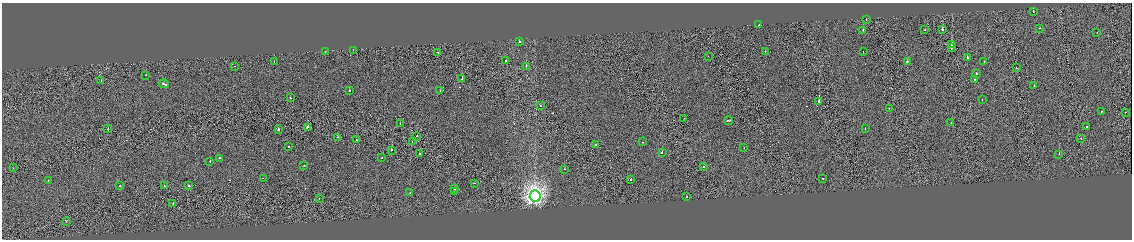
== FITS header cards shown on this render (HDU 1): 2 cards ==
NAXIS1  =                 2260
NAXIS2  =                  475

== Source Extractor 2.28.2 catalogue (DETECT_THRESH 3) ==
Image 2260 x 475 px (HDU 1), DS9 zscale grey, zoomed out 1/2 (1 PNG px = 2 x 2 image px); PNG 1134 x 242 px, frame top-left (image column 1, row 474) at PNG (2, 3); each listed source drawn as its Kron ellipse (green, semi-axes under 4 px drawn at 4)
Background -16.2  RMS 3.9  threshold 11.6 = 3 sigma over >= 5 px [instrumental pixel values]
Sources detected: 93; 7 cannot appear on this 1/2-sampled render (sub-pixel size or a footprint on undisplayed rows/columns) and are neither listed nor drawn; the other 86 listed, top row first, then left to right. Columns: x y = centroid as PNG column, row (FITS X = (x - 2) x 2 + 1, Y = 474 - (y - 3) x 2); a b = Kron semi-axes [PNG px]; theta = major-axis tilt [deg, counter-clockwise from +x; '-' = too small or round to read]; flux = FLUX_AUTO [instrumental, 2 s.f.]
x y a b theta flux
1033 12 2 2 - 2900
866 20 2 2 - 2000
759 25 2 1 - 31000
1040 28 2 2 - 2600
942 29 2 2 - 8600
863 30 2 1 - 9300
925 30 2 2 - 2200
1097 32 2 2 - 1400
519 42 2 2 - 4500
952 44 2 2 - 6700
951 48 3 2 - 11000
353 50 2 1 - 830
765 51 2 2 - 1600
325 52 2 1 - 940
438 52 2 1 - 5600
863 52 2 1 - 1300
708 56 2 2 - 1200
967 58 2 2 - 3300
506 61 2 2 - 2700
907 61 2 2 - 5100
984 61 2 1 - 600
274 62 2 1 - 1100
234 66 2 1 - 5800
526 66 2 1 - 4400
1016 68 2 1 - 3300
976 74 2 2 - 1800
146 75 2 2 - 1500
462 79 2 1 - 3200
974 79 2 2 - 6400
101 81 2 1 - 1000
164 84 5 2 - 13000
1034 86 2 1 - 1400
350 91 2 2 - 7700
440 91 2 2 - 2200
290 98 2 2 - 3000
982 100 2 2 - 1500
819 101 2 1 - 13000
540 106 2 1 - 1500
889 108 2 2 - 1200
1101 111 2 2 - 4000
1125 112 2 1 - 1500
684 118 2 1 - 490
729 120 4 2 - 16000
951 123 2 2 - 1400
400 124 2 1 - 1400
1087 127 2 2 - 15000
307 128 4 2 - 15000
865 128 2 2 - 4300
108 129 2 1 - 2200
279 129 2 2 - 9700
417 136 2 2 - 2200
337 137 2 1 - 4600
1081 138 2 2 - 6200
356 140 2 2 - 2900
412 142 2 1 - 3100
643 142 2 1 - 2200
595 145 2 2 - 2800
289 146 2 1 - 3000
744 148 2 1 - 4300
391 150 2 2 - 14000
662 152 2 2 - 18000
420 154 2 1 - 2400
1059 154 2 1 - 8000
220 158 2 2 - 4400
382 158 2 2 - 870
210 161 2 2 - 3800
304 166 2 1 - 3100
704 167 2 1 - 4100
13 168 2 1 - 460
565 169 2 2 - 4800
263 178 2 1 - 3700
823 178 2 2 - 3000
631 180 2 2 - 3500
48 181 2 2 - 4000
475 183 2 1 - 5800
120 186 2 1 - 6300
165 186 2 2 - 3000
189 186 2 2 - 5200
455 189 2 2 - 3000
455 192 2 2 - 1200
410 193 2 2 - 1900
535 196 6 5 - 330000
686 196 2 2 - 3900
319 199 2 1 - 780
173 204 2 2 - 2500
66 221 2 1 - 1600
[7 sub-pixel or undisplayed-footprint detections neither listed nor drawn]